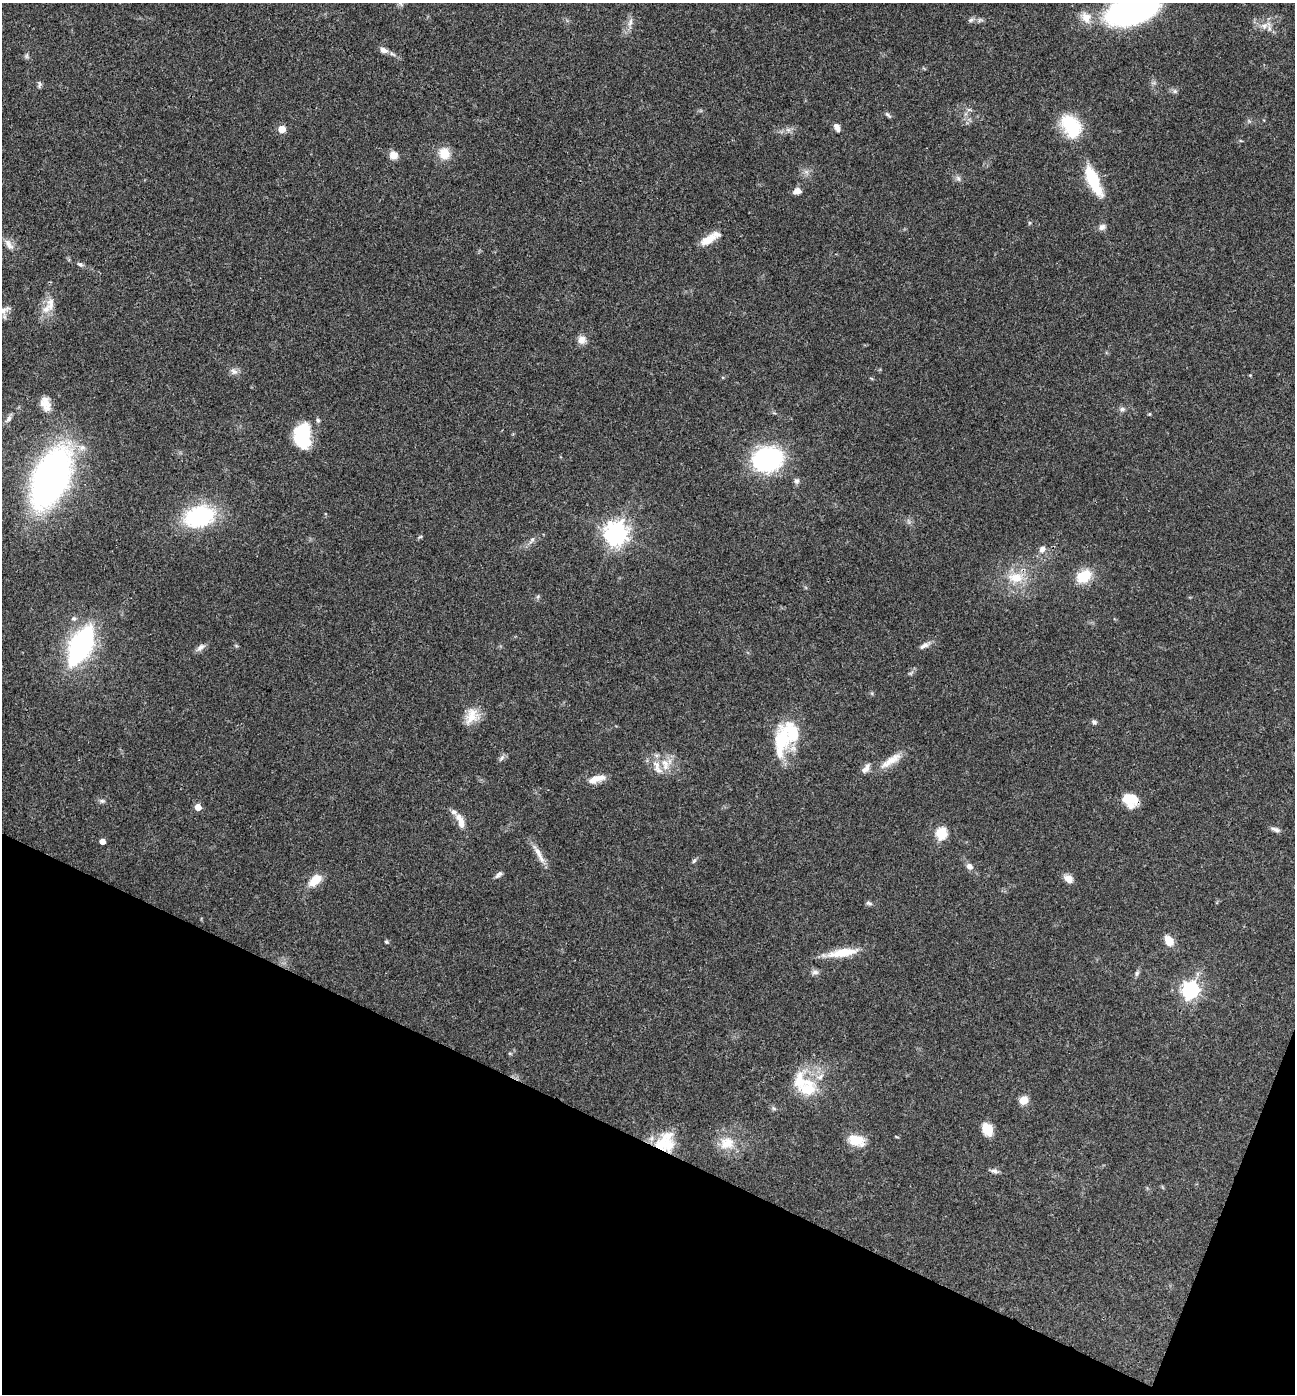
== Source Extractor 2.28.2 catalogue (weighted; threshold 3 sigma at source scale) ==
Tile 15 of 4 x 4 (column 3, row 4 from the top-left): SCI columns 2727-4019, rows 7-1398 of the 5586 x 5576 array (HDU 1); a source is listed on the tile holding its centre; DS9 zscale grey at full resolution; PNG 1297 x 1396 px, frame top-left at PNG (2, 3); no overlay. Shown black and unused: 20% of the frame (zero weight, under 3 of 4 exposures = <1% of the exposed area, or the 3 px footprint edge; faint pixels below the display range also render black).
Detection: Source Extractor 2.28.2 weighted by HDU 2 'WHT'; one run over the whole footprint, this tile lists its part. Background 0.0568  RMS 0.0051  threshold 0.0228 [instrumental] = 3 sigma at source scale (4.5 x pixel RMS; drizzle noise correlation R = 1.50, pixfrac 1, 0.05/0.05 arcsec/px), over >= 5 px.
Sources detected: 97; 11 inside a brighter listed object's ellipse — not listed separately; the other 86 listed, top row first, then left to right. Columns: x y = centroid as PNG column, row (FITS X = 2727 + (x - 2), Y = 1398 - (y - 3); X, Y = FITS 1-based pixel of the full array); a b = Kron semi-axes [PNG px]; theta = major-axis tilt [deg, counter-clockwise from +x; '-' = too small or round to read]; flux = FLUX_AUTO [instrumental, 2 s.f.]
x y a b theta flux
400 3 8 5 -59 1.2
1133 10 39 19 17 180
1086 18 17 13 -57 6.2
971 20 7 5 23 1.2
980 20 7 4 34 1
630 23 14 5 74 2.5
1264 26 9 8 - 2.9
383 50 9 6 -23 2.7
27 56 9 4 82 0.95
39 84 10 5 85 1.1
1175 91 7 5 -45 1.1
888 115 10 4 -37 1
1071 126 28 19 -54 23
837 127 10 6 -58 2.7
282 129 5 5 - 11
444 153 14 12 -60 8.3
393 155 10 10 - 3.8
958 178 8 5 -54 1.4
1093 181 37 11 -66 22
797 191 8 6 15 3.7
1102 227 9 8 - 2.1
709 239 24 8 32 8.7
9 244 18 8 -54 3.6
80 264 7 5 -19 1.2
51 304 19 11 86 6
2 311 22 8 24 4.3
582 340 11 10 - 3.5
234 371 10 7 -25 2.3
46 404 19 12 -73 5.9
1122 409 8 6 -10 1.4
1149 414 4 4 - 0.54
8 419 11 6 53 1.9
318 420 6 5 - 0.89
303 434 21 16 82 29
768 459 22 17 12 86
51 477 33 18 65 370
796 481 8 7 - 1.5
199 516 21 15 17 61
616 533 8 8 - 410
420 537 6 3 19 0.66
532 540 11 5 59 1.7
1042 549 10 8 59 2.7
1084 576 15 11 36 15
1016 577 23 14 -2 12
538 596 6 4 20 0.74
74 619 7 6 - 1.3
81 645 34 17 63 95
922 646 16 6 24 2.1
200 647 13 7 47 2.2
911 673 8 4 45 1
472 716 23 15 69 8.1
1094 722 8 6 -45 1.2
781 739 43 17 83 25
502 758 9 4 51 1.3
891 761 35 9 34 7.8
665 764 18 10 -73 6.6
866 769 15 7 53 2.9
596 779 24 8 17 5.8
1130 798 17 10 -10 11
102 801 8 5 -20 1.1
198 807 5 5 - 6.3
460 821 20 7 -68 5.5
1275 829 12 5 -19 1.8
941 833 6 5 - 41
102 841 4 4 - 3.7
539 854 31 6 -61 4.9
694 861 7 5 45 0.86
969 866 8 6 -38 2.5
498 875 11 5 39 1.5
1068 879 12 9 -40 3.7
314 882 17 11 42 7.4
869 903 9 4 -24 1.1
1169 941 8 6 -56 9.7
386 942 6 4 -21 0.68
842 953 40 10 9 12
815 972 10 6 -6 1.7
1137 973 7 6 - 1.3
1190 990 7 7 - 180
800 1082 29 25 -33 18
1023 1100 5 5 - 19
774 1109 6 4 -20 0.84
987 1129 14 11 -66 8.1
856 1140 20 13 -8 9.7
727 1143 22 17 11 10
668 1144 35 17 -81 16
994 1171 10 6 -16 1.7
Overlapping masked pixels (flux is a lower limit): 2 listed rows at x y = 1130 798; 668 1144
Isophote crosses this tile's border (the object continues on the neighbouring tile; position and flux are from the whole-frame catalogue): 3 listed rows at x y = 400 3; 1133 10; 2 311